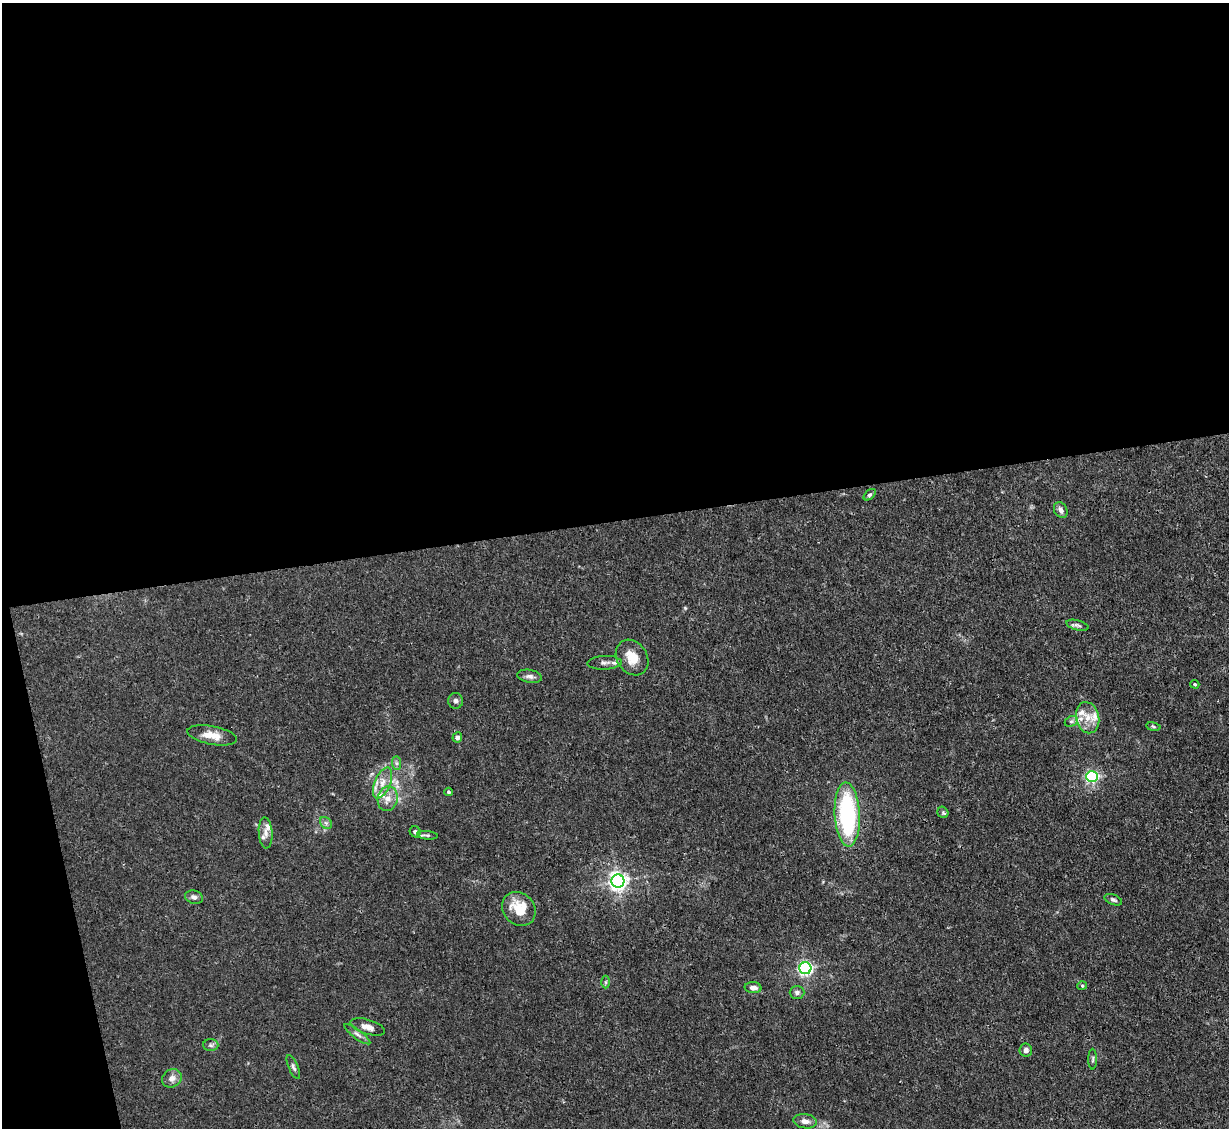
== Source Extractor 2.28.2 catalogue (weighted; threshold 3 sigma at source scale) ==
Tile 1 of 4 x 4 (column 1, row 1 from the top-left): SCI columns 1-1227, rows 3626-4751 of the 4909 x 4883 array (HDU 1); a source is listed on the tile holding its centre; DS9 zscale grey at full resolution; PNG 1231 x 1130 px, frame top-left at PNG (2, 3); each listed source drawn as its Kron ellipse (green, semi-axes under 4 px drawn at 4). Shown black and unused: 48% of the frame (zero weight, under 3 of 4 exposures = <1% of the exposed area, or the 3 px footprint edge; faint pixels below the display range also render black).
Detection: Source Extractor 2.28.2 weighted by HDU 2 'WHT'; one run over the whole footprint, this tile lists its part. Background 0.0355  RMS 0.003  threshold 0.0133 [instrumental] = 3 sigma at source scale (4.5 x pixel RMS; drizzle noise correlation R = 1.50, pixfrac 1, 0.05/0.05 arcsec/px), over >= 5 px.
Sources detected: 46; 5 inside a brighter listed object's ellipse — not listed separately; the other 41 listed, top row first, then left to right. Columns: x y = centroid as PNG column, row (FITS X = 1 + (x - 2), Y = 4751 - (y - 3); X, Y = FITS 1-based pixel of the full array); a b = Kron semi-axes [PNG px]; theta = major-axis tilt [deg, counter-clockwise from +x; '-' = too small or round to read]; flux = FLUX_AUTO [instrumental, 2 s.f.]
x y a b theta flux
870 495 7 4 43 0.54
1061 510 8 6 -58 1.3
1077 625 11 5 -15 0.86
632 657 19 15 -56 5
604 663 17 7 2 1.4
530 676 12 6 -10 1.2
1195 684 4 3 - 0.37
456 701 8 7 - 0.91
1088 718 16 11 -78 4.2
1071 721 7 5 28 0.68
1153 727 7 3 -9 0.42
212 735 25 9 -10 3.8
457 737 5 5 - 1
396 763 7 4 -89 0.6
1092 777 6 5 - 41
382 783 16 8 67 3.1
449 792 4 4 - 0.45
388 799 12 10 78 3
943 812 6 5 - 0.53
847 814 32 12 -87 39
326 823 7 5 -45 0.72
415 832 6 5 - 0.84
266 833 15 7 -86 1.6
428 835 10 4 -4 0.58
618 881 6 6 - 140
194 897 9 6 -16 1.2
1113 900 9 5 -22 0.68
519 909 18 15 -48 8
805 968 6 6 - 76
606 982 6 4 90 0.47
1082 986 5 4 - 0.32
753 988 8 5 -5 1.3
797 992 7 6 - 1
368 1027 18 7 -17 2
357 1034 16 4 -37 1.2
211 1045 7 6 - 0.76
1026 1050 6 6 - 1.2
1093 1059 10 4 89 0.6
293 1067 13 5 -66 0.85
172 1078 10 9 - 1.7
805 1121 12 7 -9 1.6